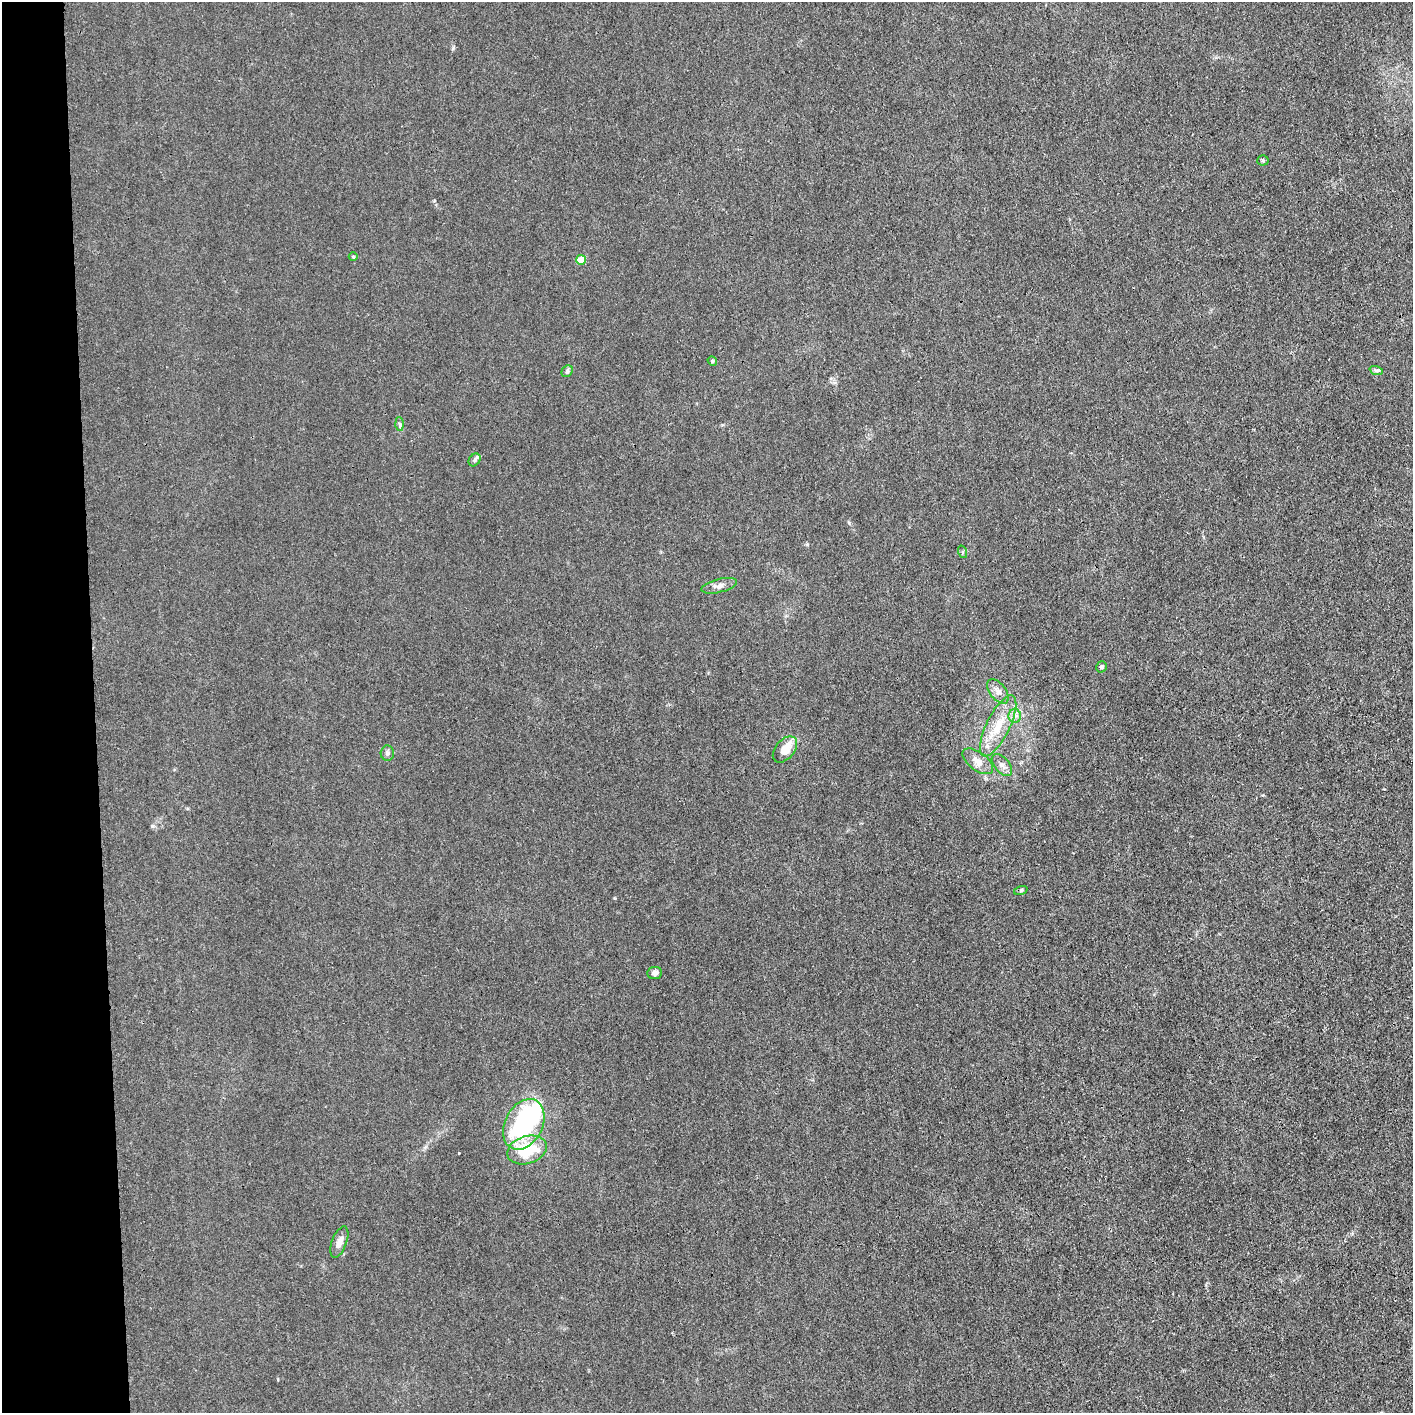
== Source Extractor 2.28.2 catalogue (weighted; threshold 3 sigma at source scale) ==
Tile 4 of 3 x 3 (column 1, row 2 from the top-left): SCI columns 12-1422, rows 1412-2822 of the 4257 x 4233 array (HDU 1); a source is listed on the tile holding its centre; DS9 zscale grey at full resolution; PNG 1415 x 1415 px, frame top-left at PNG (2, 2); each listed source drawn as its Kron ellipse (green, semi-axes under 4 px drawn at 4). Shown black and unused: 7% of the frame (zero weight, under 3 of 4 exposures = <1% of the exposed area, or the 3 px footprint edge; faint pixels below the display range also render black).
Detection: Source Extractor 2.28.2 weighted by HDU 2 'WHT'; one run over the whole footprint, this tile lists its part. Background 0.0296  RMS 0.0053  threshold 0.0237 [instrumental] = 3 sigma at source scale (4.5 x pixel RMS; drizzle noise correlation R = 1.50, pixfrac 1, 0.05/0.05 arcsec/px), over >= 5 px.
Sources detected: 26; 2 inside a brighter object's white glare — neither listed nor drawn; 1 inside a brighter listed object's ellipse — not listed separately; the other 23 listed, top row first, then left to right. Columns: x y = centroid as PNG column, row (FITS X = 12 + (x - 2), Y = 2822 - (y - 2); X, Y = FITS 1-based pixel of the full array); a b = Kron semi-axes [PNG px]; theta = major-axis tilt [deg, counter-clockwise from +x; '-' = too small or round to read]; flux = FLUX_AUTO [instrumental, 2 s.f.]
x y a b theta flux
1263 160 5 5 - 0.67
353 257 4 4 - 0.49
581 260 5 5 - 10
712 361 5 4 - 0.69
1376 370 7 4 -18 0.89
567 371 6 5 - 1
400 424 6 4 -88 0.88
475 460 7 5 52 1.1
963 552 6 4 -71 0.63
719 586 18 6 14 2.9
1101 667 6 5 - 1.4
998 691 14 8 -53 3.2
1015 716 7 6 - 2
998 726 33 11 64 14
785 749 15 9 50 8.3
387 753 7 6 - 1.5
978 761 18 9 -36 5.5
1002 765 13 7 -49 2.7
1021 890 7 4 19 0.79
655 973 7 6 - 1.6
524 1124 27 18 62 58
527 1150 20 14 17 21
339 1242 16 7 69 3.6
Unlisted compact peaks at least as high as the median listed source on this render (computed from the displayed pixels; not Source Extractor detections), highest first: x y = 453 48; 152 826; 849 523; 459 1153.